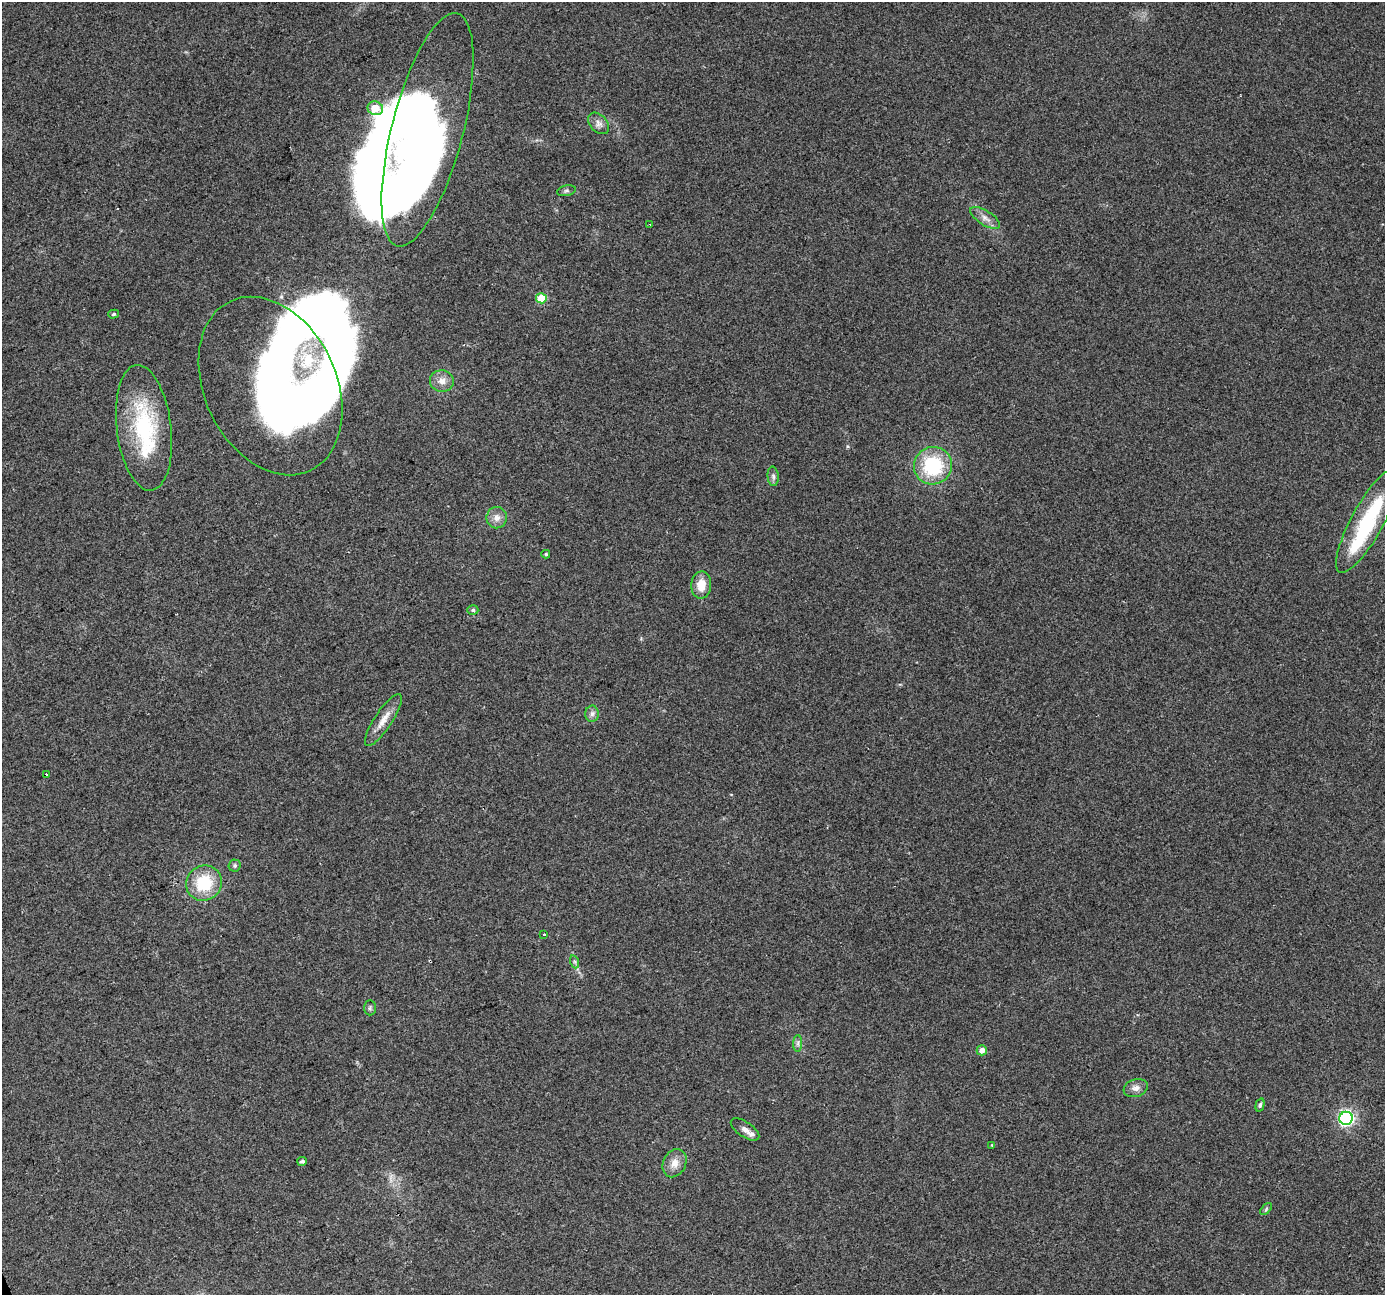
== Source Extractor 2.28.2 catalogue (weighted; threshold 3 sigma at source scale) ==
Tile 7 of 4 x 4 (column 3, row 2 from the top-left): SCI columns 2768-4150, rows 2717-4009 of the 5534 x 5378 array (HDU 1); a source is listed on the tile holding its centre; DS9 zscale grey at full resolution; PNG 1387 x 1297 px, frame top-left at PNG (2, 2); each listed source drawn as its Kron ellipse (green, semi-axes under 4 px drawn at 4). Shown black and unused: <1% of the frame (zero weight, under 2 of 3 exposures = <1% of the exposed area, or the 3 px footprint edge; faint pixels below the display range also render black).
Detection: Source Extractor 2.28.2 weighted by HDU 2 'WHT'; one run over the whole footprint, this tile lists its part. Background 0.127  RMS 0.0089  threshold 0.0402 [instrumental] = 3 sigma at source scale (4.5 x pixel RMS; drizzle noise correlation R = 1.50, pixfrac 1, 0.0396/0.0396 arcsec/px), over >= 5 px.
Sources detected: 43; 4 inside a brighter object's white glare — neither listed nor drawn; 3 inside a brighter listed object's ellipse — not listed separately; the other 36 listed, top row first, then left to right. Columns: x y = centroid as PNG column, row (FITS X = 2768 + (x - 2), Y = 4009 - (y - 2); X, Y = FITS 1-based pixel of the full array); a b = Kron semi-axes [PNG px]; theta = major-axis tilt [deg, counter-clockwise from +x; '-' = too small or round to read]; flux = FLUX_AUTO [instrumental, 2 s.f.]
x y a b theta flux
375 108 8 7 - 27
599 123 12 8 -46 4.8
427 130 120 36 76 830
566 191 9 5 12 2.2
985 218 17 7 -32 6
650 225 3 2 - 0.66
541 298 5 5 - 28
114 314 5 4 - 1.4
442 381 12 11 - 7.2
270 386 94 66 -65 650
144 428 63 27 -83 88
933 466 19 18 - 59
773 476 10 5 -85 2.7
497 518 11 10 - 6.3
1368 521 58 16 61 81
546 554 4 4 - 1.4
701 585 13 10 87 14
473 610 5 5 - 1.7
592 714 8 6 89 3.2
383 720 30 9 56 11
46 775 4 3 - 3.9
235 865 6 6 - 1.7
204 883 18 17 - 38
544 934 2 2 - 0.78
575 962 7 4 -72 1.7
370 1008 7 6 - 1.7
798 1043 8 4 89 2.2
982 1050 5 5 - 5
1136 1088 12 8 19 5
1260 1105 7 4 75 1.8
1346 1118 7 6 - 240
745 1129 16 7 -34 6.4
992 1145 4 4 - 0.75
302 1161 5 4 - 2.1
674 1163 14 11 63 8.9
1266 1209 7 4 47 1.5